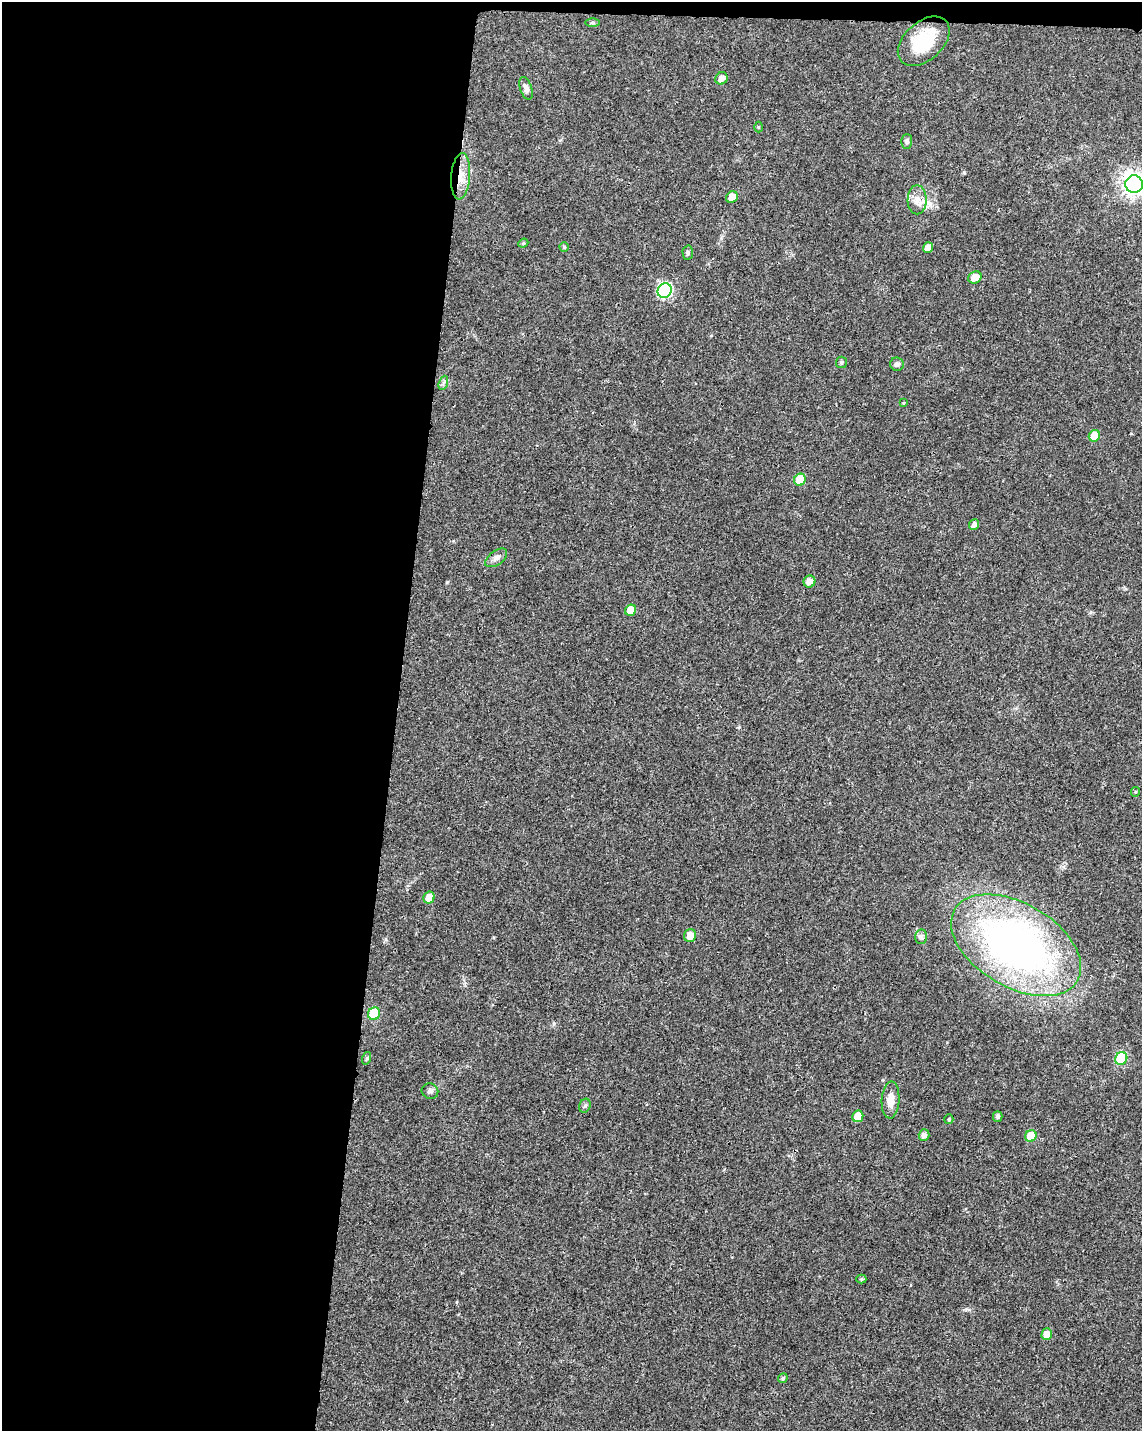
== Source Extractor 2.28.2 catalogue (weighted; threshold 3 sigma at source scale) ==
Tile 1 of 4 x 3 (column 1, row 1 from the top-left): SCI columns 4-1143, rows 3089-4517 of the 4573 x 4801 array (HDU 1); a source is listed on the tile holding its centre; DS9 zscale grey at full resolution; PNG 1144 x 1433 px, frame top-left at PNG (2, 2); each listed source drawn as its Kron ellipse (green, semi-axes under 4 px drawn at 4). Shown black and unused: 35% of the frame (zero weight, under 3 of 4 exposures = <1% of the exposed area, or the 3 px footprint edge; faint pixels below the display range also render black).
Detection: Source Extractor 2.28.2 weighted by HDU 2 'WHT'; one run over the whole footprint, this tile lists its part. Background 0.0197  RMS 0.0028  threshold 0.0128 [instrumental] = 3 sigma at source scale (4.5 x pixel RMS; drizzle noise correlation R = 1.50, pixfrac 1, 0.0396/0.0396 arcsec/px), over >= 5 px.
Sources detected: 45; all 45 listed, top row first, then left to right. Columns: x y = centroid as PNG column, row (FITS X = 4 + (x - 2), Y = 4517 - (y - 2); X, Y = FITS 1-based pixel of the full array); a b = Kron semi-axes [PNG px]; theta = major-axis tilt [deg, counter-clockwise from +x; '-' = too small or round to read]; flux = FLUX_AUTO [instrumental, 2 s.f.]
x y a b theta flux
593 22 7 4 0 0.45
924 41 30 19 42 13
721 78 6 6 - 1.6
526 88 12 6 -71 1.2
758 127 5 3 - 0.3
907 142 7 5 88 0.55
461 176 23 9 85 4
1134 184 9 8 - 200
732 197 6 5 - 2.7
917 200 14 9 90 2.5
523 243 5 4 - 0.4
564 247 5 4 - 0.45
928 248 6 5 - 1.6
688 252 7 5 -88 0.53
975 277 7 6 - 3.3
665 291 7 6 - 45
841 362 5 5 - 0.5
897 364 7 6 - 0.76
443 383 7 4 71 0.64
903 403 4 3 - 0.26
1094 436 6 5 - 5.9
800 480 6 5 - 7.6
974 525 5 5 - 1.3
496 558 12 7 36 1.3
809 581 6 6 - 2.1
631 610 6 5 - 4.9
1135 792 5 4 - 0.33
429 897 6 5 - 3.3
690 935 6 6 - 2.7
921 937 7 6 - 0.76
1016 945 71 42 -30 140
374 1014 6 6 - 12
367 1058 6 4 72 0.44
1121 1059 6 6 - 18
430 1091 8 7 - 0.92
891 1100 18 9 87 3
585 1106 7 5 67 0.51
858 1116 6 5 - 5.2
998 1116 5 5 - 0.71
949 1119 5 4 - 0.52
924 1135 5 5 - 1.3
1031 1136 6 5 - 7.4
861 1279 5 4 - 0.34
1047 1334 6 5 - 3
783 1378 5 4 - 0.6
Overlapping masked pixels (flux is a lower limit): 1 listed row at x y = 461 176
Isophote crosses this tile's border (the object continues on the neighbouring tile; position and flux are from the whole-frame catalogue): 1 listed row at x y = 1134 184
Unlisted compact peaks at least as high as the median listed source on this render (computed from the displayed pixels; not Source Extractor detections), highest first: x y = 447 582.